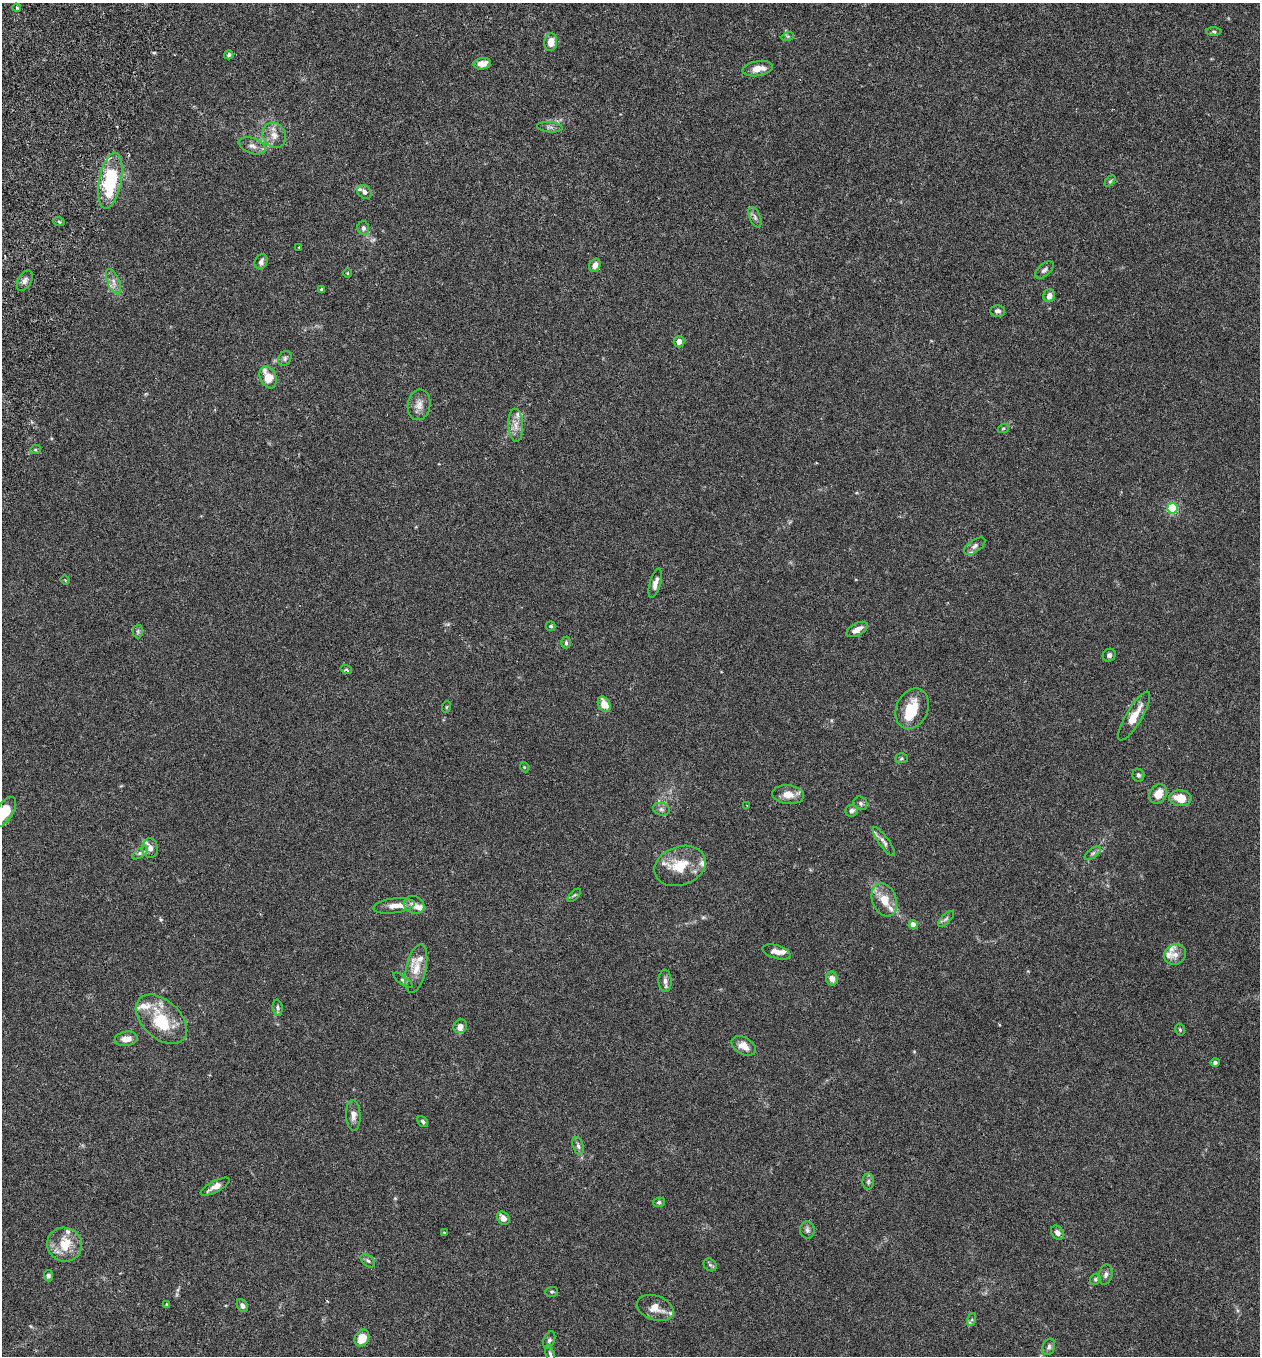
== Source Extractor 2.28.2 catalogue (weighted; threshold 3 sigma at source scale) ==
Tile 11 of 4 x 4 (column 3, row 3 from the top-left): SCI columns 2708-3965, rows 1382-2735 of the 5544 x 5466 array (HDU 1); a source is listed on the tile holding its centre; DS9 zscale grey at full resolution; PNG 1262 x 1358 px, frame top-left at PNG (2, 3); each listed source drawn as its Kron ellipse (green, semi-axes under 4 px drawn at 4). Shown black and unused: <1% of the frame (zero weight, under 3 of 6 exposures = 3% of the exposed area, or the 3 px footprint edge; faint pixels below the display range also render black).
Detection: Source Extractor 2.28.2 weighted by HDU 2 'WHT'; one run over the whole footprint, this tile lists its part. Background 0.0171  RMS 0.002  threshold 0.008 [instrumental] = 3 sigma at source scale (4.09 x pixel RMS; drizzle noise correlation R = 1.36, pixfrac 0.8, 0.05/0.05 arcsec/px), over >= 5 px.
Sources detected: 125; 2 inside a brighter object's white glare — neither listed nor drawn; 16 inside a brighter listed object's ellipse — not listed separately; the other 107 listed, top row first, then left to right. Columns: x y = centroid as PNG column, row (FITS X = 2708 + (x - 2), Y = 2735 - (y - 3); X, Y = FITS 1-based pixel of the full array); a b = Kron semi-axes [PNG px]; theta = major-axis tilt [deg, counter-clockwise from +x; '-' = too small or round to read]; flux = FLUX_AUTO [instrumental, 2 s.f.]
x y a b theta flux
17 8 4 4 - 0.22
1214 32 8 4 -1 0.23
788 36 6 4 17 0.25
551 42 9 6 83 1.9
229 55 5 4 - 0.39
482 64 9 5 10 1.6
758 69 15 7 9 2
550 127 13 5 -5 0.54
274 135 13 11 -55 1.6
252 146 14 7 -19 1.1
110 181 28 11 79 12
1110 181 6 4 45 0.24
364 192 8 6 -43 0.73
755 217 11 5 -66 0.56
59 222 6 3 -20 0.23
363 228 7 6 - 0.48
299 247 3 2 - 0.13
261 262 8 6 68 0.63
595 265 7 5 61 0.97
1044 270 11 6 41 0.53
348 273 4 3 - 0.14
25 281 11 6 60 0.76
113 282 13 6 -67 1
322 290 3 3 - 0.25
1049 296 6 6 - 1.1
998 311 7 6 - 0.61
679 342 5 5 - 0.92
285 358 8 6 61 0.43
268 377 11 8 -66 3.4
419 405 15 11 79 1.5
516 425 16 7 -87 1.4
1003 429 5 3 - 0.16
35 450 5 3 - 0.2
1172 508 5 5 - 17
975 546 12 6 35 0.66
65 580 5 4 - 0.19
655 583 15 5 74 0.94
551 626 5 4 - 0.33
857 629 12 6 29 1.4
138 631 7 5 -88 0.32
566 643 6 4 90 0.31
1109 655 7 6 - 0.41
346 670 6 4 -17 0.3
604 704 8 6 -62 2.1
446 707 6 3 70 0.18
912 709 21 15 67 4.7
1134 716 28 8 59 3
901 758 6 5 - 0.27
524 767 5 3 - 0.17
1138 775 6 6 - 0.39
1158 794 10 8 55 2.5
788 795 16 9 -6 2
1180 798 11 8 -7 2.9
860 803 7 6 - 0.47
747 806 3 2 - 0.13
661 809 8 6 -15 0.49
851 811 6 6 - 0.6
4 812 17 8 57 4.6
884 842 17 5 -54 0.69
150 848 10 8 -83 1.1
140 853 9 4 35 0.42
1093 853 9 4 36 0.46
680 866 26 19 20 5.3
574 895 8 3 44 0.24
884 900 17 12 -68 2.8
414 905 10 8 -25 1.1
394 906 21 7 7 1.7
946 919 10 4 45 0.42
913 925 4 4 - 1.8
776 952 14 6 -17 1.1
1175 955 11 9 30 1.2
416 969 25 10 77 2.7
832 978 7 6 - 1.3
403 980 11 4 -37 0.39
665 981 11 6 -88 0.7
278 1008 8 5 -84 0.38
161 1019 30 19 -43 6.8
460 1026 7 6 - 0.9
1180 1030 6 4 -74 0.27
126 1039 11 7 8 1.7
744 1046 13 8 -30 1.7
1215 1062 5 4 - 0.44
353 1115 15 7 -86 1.1
423 1121 6 4 -50 0.3
578 1146 9 5 -75 0.5
868 1181 8 5 88 0.4
215 1187 16 5 28 1.2
659 1202 6 5 - 0.37
503 1218 7 6 - 1
807 1230 8 7 - 0.57
444 1232 4 2 - 0.15
1057 1233 7 5 -54 0.63
65 1245 17 17 - 3.7
368 1261 8 5 -41 0.41
710 1265 7 5 -43 0.36
1106 1275 10 6 76 0.66
48 1276 5 4 - 0.43
1095 1279 6 5 - 0.27
552 1292 6 5 - 0.27
166 1304 4 3 - 0.24
242 1306 6 5 - 0.56
655 1308 19 12 -19 2.1
972 1320 7 4 70 0.31
362 1338 9 7 57 2.8
549 1340 9 5 68 0.44
1049 1347 8 6 72 0.5
550 1354 10 4 -73 0.39
Isophote crosses this tile's border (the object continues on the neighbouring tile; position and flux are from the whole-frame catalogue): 2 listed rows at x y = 4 812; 550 1354